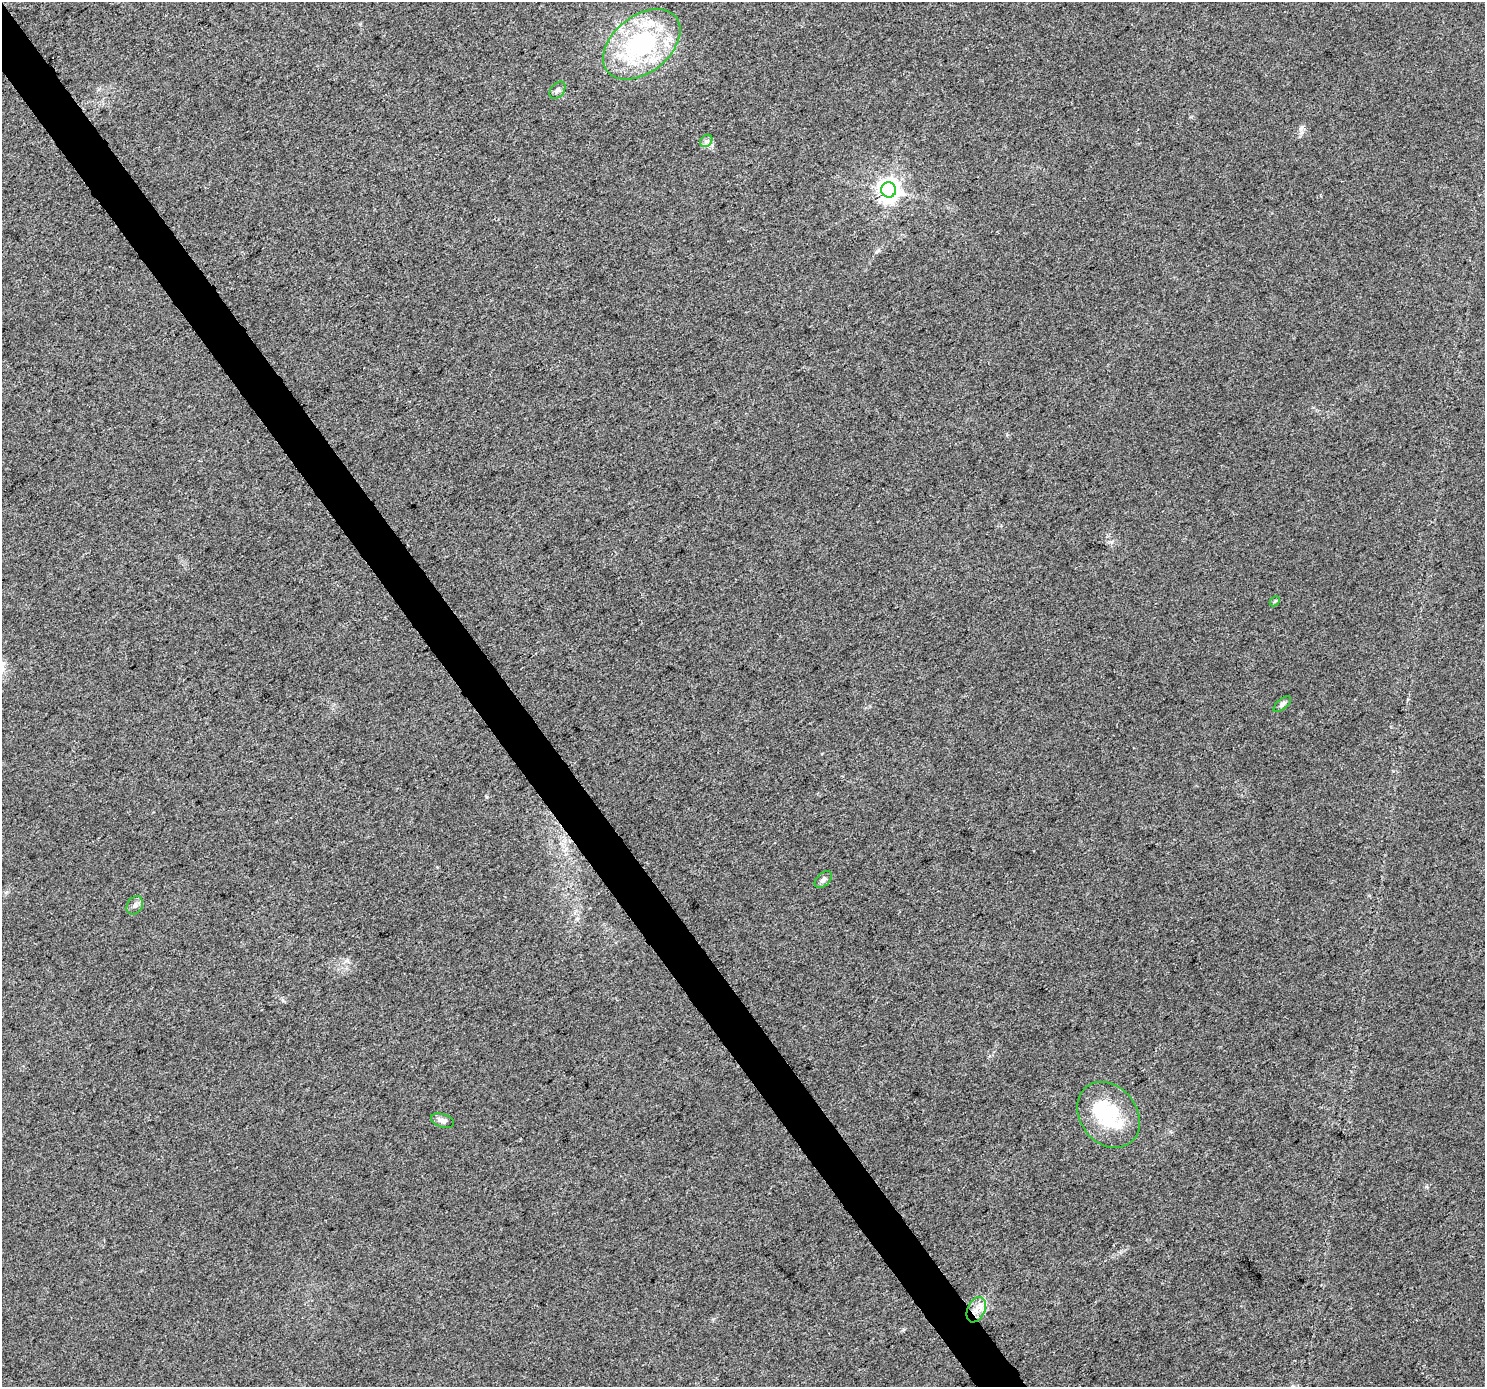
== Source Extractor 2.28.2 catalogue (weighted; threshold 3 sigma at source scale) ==
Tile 11 of 4 x 4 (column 3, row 3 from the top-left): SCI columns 2973-4455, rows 1578-2962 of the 5940 x 5862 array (HDU 1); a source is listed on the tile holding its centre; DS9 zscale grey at full resolution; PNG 1487 x 1389 px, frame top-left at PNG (2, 2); each listed source drawn as its Kron ellipse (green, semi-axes under 4 px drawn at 4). Shown black and unused: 3% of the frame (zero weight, under 3 of 5 exposures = <1% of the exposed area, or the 3 px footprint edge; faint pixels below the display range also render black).
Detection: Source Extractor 2.28.2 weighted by HDU 2 'WHT'; one run over the whole footprint, this tile lists its part. Background 0.0143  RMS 0.0045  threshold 0.0201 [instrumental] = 3 sigma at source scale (4.5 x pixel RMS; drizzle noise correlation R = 1.50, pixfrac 1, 0.0396/0.0396 arcsec/px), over >= 5 px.
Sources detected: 12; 1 inside a brighter object's white glare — neither listed nor drawn; the other 11 listed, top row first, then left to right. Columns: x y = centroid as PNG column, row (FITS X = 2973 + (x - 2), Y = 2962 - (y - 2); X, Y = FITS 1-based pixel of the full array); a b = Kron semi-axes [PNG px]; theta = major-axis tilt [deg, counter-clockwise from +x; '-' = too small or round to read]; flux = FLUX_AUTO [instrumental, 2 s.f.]
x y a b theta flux
642 44 44 28 38 67
557 90 10 6 51 1.5
706 141 7 5 45 1.2
889 190 7 7 - 330
1275 601 6 4 44 0.54
1282 704 10 5 40 1.2
823 880 10 6 41 1.6
135 905 10 7 56 1.8
1108 1115 35 28 -52 29
442 1121 12 6 -18 1.9
976 1310 13 8 65 4.6